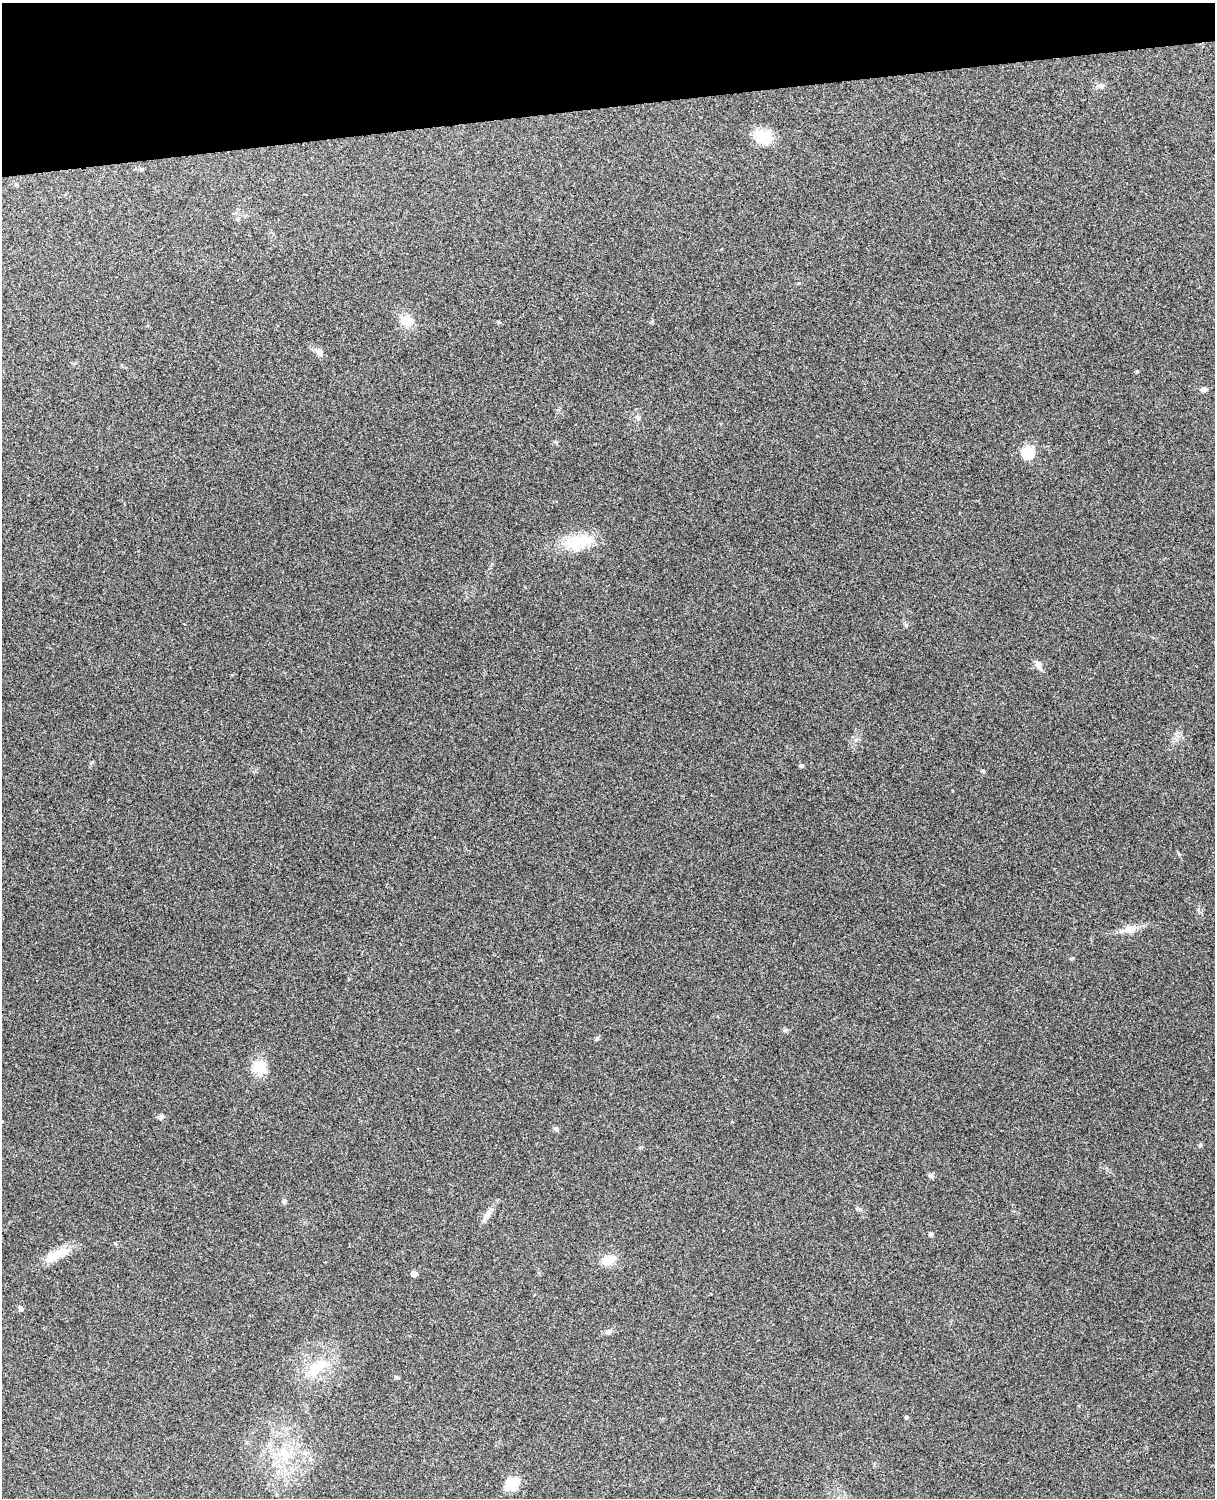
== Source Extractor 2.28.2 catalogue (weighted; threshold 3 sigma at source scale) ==
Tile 3 of 4 x 3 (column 3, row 1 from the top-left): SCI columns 2543-3755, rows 3155-4650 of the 5088 x 4927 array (HDU 1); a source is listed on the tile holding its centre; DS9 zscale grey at full resolution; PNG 1217 x 1500 px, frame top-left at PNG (2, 3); no overlay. Shown black and unused: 7% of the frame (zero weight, under 3 of 4 exposures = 6% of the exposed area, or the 3 px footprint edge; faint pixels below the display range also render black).
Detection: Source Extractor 2.28.2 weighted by HDU 2 'WHT'; one run over the whole footprint, this tile lists its part. Background 0.265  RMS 0.0089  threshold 0.0403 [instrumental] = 3 sigma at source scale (4.5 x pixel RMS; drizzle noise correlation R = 1.50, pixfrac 1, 0.05/0.05 arcsec/px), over >= 5 px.
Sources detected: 32; all 32 listed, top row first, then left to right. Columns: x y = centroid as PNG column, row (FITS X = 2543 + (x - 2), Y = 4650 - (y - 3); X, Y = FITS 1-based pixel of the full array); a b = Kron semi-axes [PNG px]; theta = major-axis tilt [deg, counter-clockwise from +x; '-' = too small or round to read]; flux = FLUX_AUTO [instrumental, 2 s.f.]
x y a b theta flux
1101 86 9 7 1 3
763 136 21 17 -25 20
141 169 5 4 - 1
406 321 20 13 -10 12
319 352 8 7 - 5.2
1137 371 4 4 - 1.1
1204 389 7 5 10 2.9
1028 452 6 6 - 77
578 542 38 19 8 33
1038 664 14 6 -56 4.1
801 765 6 4 16 1.4
983 771 6 4 -45 1.1
1130 929 16 10 10 8.6
259 1067 20 17 -16 15
161 1117 8 6 26 2.2
556 1128 6 5 - 1.6
1200 1145 6 5 - 1.2
931 1176 7 6 - 2
284 1201 6 6 - 1.8
486 1216 15 8 58 5.4
930 1234 5 5 - 1.6
56 1254 39 11 26 17
609 1260 16 11 26 13
414 1274 5 4 - 8.2
20 1308 7 5 -54 2.5
608 1332 10 6 19 2.7
317 1367 31 14 39 26
396 1377 6 5 - 1.2
906 1417 4 4 - 1.7
285 1453 16 11 -32 13
305 1453 7 6 - 2.6
512 1483 19 13 46 16
Unlisted compact peaks at least as high as the median listed source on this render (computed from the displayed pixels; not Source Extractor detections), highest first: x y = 785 1030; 1179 854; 597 1038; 115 1243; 498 322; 799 283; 860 1209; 556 442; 906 626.